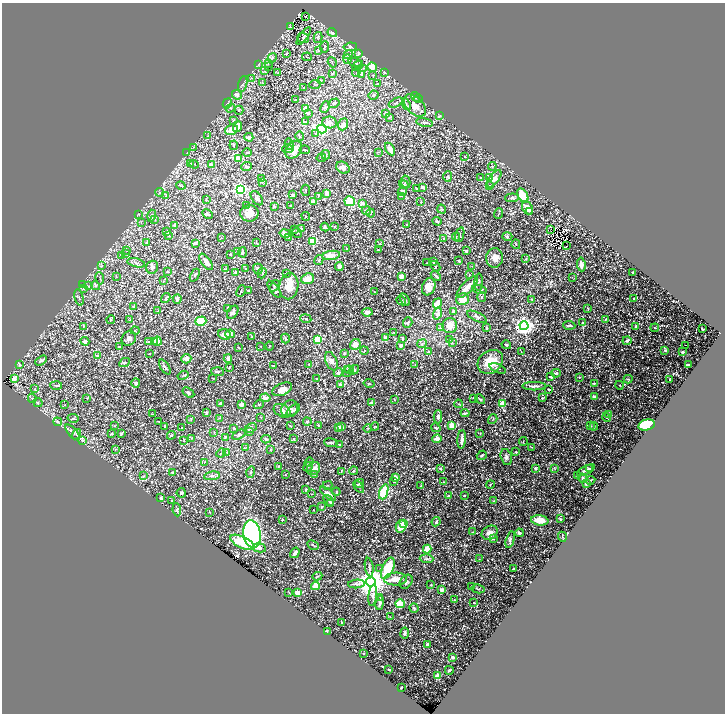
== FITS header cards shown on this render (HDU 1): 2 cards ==
NAXIS1  =                 1445
NAXIS2  =                 1423

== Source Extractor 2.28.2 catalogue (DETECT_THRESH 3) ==
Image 1445 x 1423 px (HDU 1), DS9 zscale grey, zoomed out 1/2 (1 PNG px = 2 x 2 image px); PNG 727 x 716 px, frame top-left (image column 1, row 1422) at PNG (2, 3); each listed source drawn as its Kron ellipse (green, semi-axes under 4 px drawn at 4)
Background 1.19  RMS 0.042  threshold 0.127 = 3 sigma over >= 5 px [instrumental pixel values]
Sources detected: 850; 62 cannot appear on this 1/2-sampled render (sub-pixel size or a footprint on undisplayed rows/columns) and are neither listed nor drawn; of the other 788, the 500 brightest by FLUX_AUTO listed and drawn (288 fainter detections omitted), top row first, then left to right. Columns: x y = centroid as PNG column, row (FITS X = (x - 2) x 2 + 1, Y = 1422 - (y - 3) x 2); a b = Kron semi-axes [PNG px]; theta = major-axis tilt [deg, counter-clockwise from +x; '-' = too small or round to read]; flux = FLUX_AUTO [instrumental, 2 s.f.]
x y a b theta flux
306 17 2 1 - 11
290 27 3 2 - 7.2
332 33 5 4 - 23
304 36 10 4 53 21
318 37 5 3 - 9.3
303 38 6 5 - 13
324 47 6 2 83 7.4
350 47 7 4 7 13
318 51 4 3 - 7.4
287 53 2 2 - 15
358 54 4 2 - 6.9
348 55 5 3 - 12
307 57 5 2 - 7.5
272 58 5 4 - 13
347 59 4 3 - 11
332 62 5 2 - 5.2
268 63 4 3 - 8.8
355 63 7 4 -18 14
258 65 3 2 - 4
268 66 4 3 - 6
358 66 6 3 41 8.1
372 67 5 4 - 59
363 68 3 2 - 5.3
265 71 3 2 - 4.7
356 72 4 2 - 4.8
384 72 4 3 - 9.3
278 73 3 2 - 5.4
332 74 4 2 - 7
361 75 4 3 - 7.3
373 76 4 3 - 6.7
251 78 3 2 - 4.1
322 80 3 2 - 4.1
262 83 3 2 - 4.1
243 84 8 3 73 12
377 84 4 3 - 7.3
315 85 6 2 3 4.9
304 88 3 2 - 4.1
237 95 5 4 - 20
373 95 5 4 - 15
415 97 5 2 - 7.4
418 98 4 2 - 6.1
295 100 3 2 - 4.2
227 103 5 3 - 8
334 103 6 3 32 11
396 103 8 4 24 19
406 104 6 3 -68 10
415 106 13 8 -46 76
325 107 6 4 64 16
230 108 5 2 - 4.6
305 108 4 3 - 34
239 110 4 2 - 7
308 114 4 3 - 6.6
385 114 3 3 - 8.1
440 115 3 2 - 4.5
389 117 3 3 - 6.6
233 120 4 2 - 4.9
305 122 3 2 - 4.5
329 122 7 6 - 43
425 123 8 4 -11 24
343 124 6 4 70 25
237 127 5 3 - 60
322 129 5 4 - 2000
231 130 6 5 - 65
316 134 4 3 - 8.5
208 136 3 2 - 4.2
300 136 5 3 - 9
249 137 4 3 - 33
289 144 6 2 -78 9.2
234 145 5 2 - 4.4
193 147 3 3 - 7.2
288 149 6 4 2 18
390 149 7 4 -59 49
294 150 10 7 46 88
305 150 5 3 - 9.2
247 152 4 3 - 11
379 152 3 2 - 5.2
187 153 4 2 - 5
326 155 5 2 - 6.1
465 157 4 2 - 4.8
321 158 4 2 - 5.6
238 159 2 2 - 180
191 163 3 2 - 4.6
194 164 5 3 - 5.5
211 165 3 2 - 46
246 166 5 3 - 9.5
492 166 4 3 - 6
343 168 7 5 -30 36
448 177 5 3 - 8.6
480 177 3 2 - 4
490 178 3 2 - 7.5
261 179 3 2 - 10
494 179 10 4 53 42
263 182 3 2 - 4.2
406 182 6 4 -79 16
404 185 5 4 - 15
490 185 4 1 - 4.3
181 186 5 2 - 9.1
423 187 2 2 - 35
240 189 4 3 - 1200
416 189 3 3 - 8.8
306 190 6 2 -86 5.9
402 191 5 3 - 22
160 192 4 3 - 6.7
327 194 4 3 - 61
293 195 4 3 - 21
523 195 7 5 -58 180
166 196 4 3 - 7.2
318 196 4 2 - 5.5
402 196 3 2 - 4.5
257 198 8 5 -53 31
512 198 7 4 4 14
206 200 3 2 - 4.8
350 201 5 5 - 160
313 202 4 3 - 33
421 202 3 3 - 6.2
362 203 3 3 - 23
246 206 3 2 - 4.2
274 206 4 3 - 9.2
291 206 2 2 - 7.8
527 208 7 5 -63 69
442 209 5 2 - 6.9
366 211 4 3 - 17
530 211 3 3 - 7.4
249 213 9 8 - 110
371 213 4 3 - 8.1
139 214 3 2 - 4.2
208 214 6 3 -27 14
498 214 5 2 - 5.9
152 216 6 4 74 17
306 216 4 2 - 5.8
155 219 3 3 - 7.5
437 221 5 4 - 11
141 223 3 2 - 6.1
175 225 2 2 - 37
406 225 2 2 - 8.3
335 226 3 2 - 4.4
325 227 4 3 - 19
301 228 4 3 - 12
551 229 2 1 - 4.9
294 230 3 2 - 4.2
167 232 3 3 - 13
285 233 5 4 - 41
297 233 5 3 - 8.6
460 235 7 2 71 10
168 236 4 2 - 6.5
507 236 5 4 - 13
289 237 4 2 - 6.4
456 237 4 4 - 10
221 238 4 3 - 5.5
444 238 4 2 - 5
313 241 3 3 - 360
147 243 3 2 - 5.6
196 243 2 2 - 33
257 243 3 2 - 5.3
380 244 3 2 - 5.2
516 244 5 2 - 6.2
566 246 2 1 - 14
347 248 3 2 - 4.9
127 250 4 2 - 5
378 250 3 2 - 5.5
466 251 2 2 - 30
238 252 3 2 - 4.8
243 252 5 3 - 11
125 254 3 2 - 5.4
231 254 3 3 - 7.4
122 255 4 2 - 6.3
331 255 9 4 8 68
494 258 10 8 88 52
526 259 3 3 - 6.1
319 260 5 3 - 7.9
458 261 4 3 - 8
206 262 9 4 -55 45
434 262 2 2 - 42
136 263 9 4 -13 19
427 263 2 2 - 4.4
581 264 7 4 -83 37
101 266 4 2 - 8.1
339 266 4 3 - 35
435 266 5 4 - 10
472 266 3 2 - 4.5
152 267 6 6 - 22
226 269 3 2 - 4.5
245 269 3 2 - 9.3
258 269 5 4 - 16
167 272 3 2 - 6.4
235 272 2 2 - 29
262 273 5 2 - 6.3
287 273 2 1 - 4.1
633 273 2 2 - 19
195 275 7 3 62 13
469 275 3 2 - 4.2
116 276 3 3 - 4.9
402 276 3 2 - 65
436 276 6 3 -50 11
572 277 3 2 - 4.5
100 278 6 2 -80 6.3
308 279 6 5 - 90
163 281 3 3 - 6.4
479 282 8 3 86 9.7
82 284 3 2 - 4.5
89 286 3 2 - 4.3
96 286 5 3 - 8.6
274 286 6 3 54 12
289 286 13 9 82 150
429 287 9 6 71 100
467 287 14 5 46 77
83 289 3 2 - 5.4
274 289 10 4 -55 19
480 290 7 3 -12 20
241 291 6 2 64 7.5
248 291 4 3 - 7.2
374 291 2 2 - 6.3
79 297 8 2 -76 8.9
482 297 5 3 - 8.9
166 298 5 3 - 12
634 298 3 2 - 5.4
177 299 5 2 - 18
405 299 7 3 -57 14
463 299 6 6 - 110
532 299 4 3 - 8
401 301 5 3 - 9.6
437 304 5 4 - 75
133 306 4 2 - 5.1
588 308 3 3 - 5
228 309 4 3 - 7.2
158 311 3 2 - 4.6
454 311 2 2 - 35
233 312 7 5 57 26
367 312 5 3 - 45
437 314 6 4 75 49
477 317 11 4 -25 22
306 319 5 3 - 10
605 319 3 2 - 6.8
111 320 4 2 - 6.3
130 320 2 2 - 7.8
201 321 5 4 - 240
408 322 5 4 - 14
582 323 3 2 - 6.5
569 325 6 2 -4 17
84 326 4 2 - 6.4
450 326 7 7 - 84
524 326 4 4 - 3900
636 326 3 3 - 24
440 328 3 3 - 7.3
486 328 3 3 - 9.9
655 328 4 2 - 6.8
702 329 3 1 - 7.5
135 331 4 3 - 6.7
393 333 3 2 - 5
225 334 6 5 - 87
230 334 5 4 - 25
252 337 4 3 - 6.7
385 337 4 3 - 16
129 338 8 6 41 29
402 338 3 2 - 14
285 339 5 3 - 7.8
318 339 4 3 - 240
449 340 3 3 - 4.9
85 341 4 4 - 25
154 341 3 2 - 15
157 341 4 3 - 120
627 341 4 3 - 17
148 342 3 2 - 16
452 342 3 3 - 5.2
355 344 6 5 - 46
422 344 5 3 - 8.8
401 345 2 2 - 48
506 345 5 3 - 11
686 345 2 1 - 27
119 346 3 2 - 9.4
260 346 2 1 - 5.2
269 346 4 2 - 4.5
239 348 4 2 - 4.1
665 350 4 3 - 12
364 351 4 2 - 5.1
428 352 4 3 - 8.1
521 352 3 2 - 5.1
682 352 2 2 - 14
344 353 4 3 - 14
150 354 2 2 - 4.2
98 356 2 2 - 45
228 358 4 4 - 31
186 359 5 4 - 34
41 360 6 2 31 13
331 361 10 5 -66 39
124 362 6 4 28 12
490 362 14 11 37 170
309 364 3 2 - 4
415 364 4 2 - 4.6
19 365 3 2 - 5.5
688 365 2 2 - 20
274 366 4 3 - 10
165 367 8 3 -56 17
229 368 4 2 - 4.8
497 368 9 3 -22 14
347 369 3 3 - 7.3
349 370 4 2 - 5.8
354 370 5 3 - 7.9
218 372 6 3 -4 11
347 372 5 2 - 7.5
338 373 4 4 - 20
556 373 5 3 - 10
183 375 6 2 30 6.4
551 377 3 2 - 10
579 377 2 2 - 11
213 378 3 2 - 4.4
14 379 3 2 - 17
316 379 3 2 - 4.4
628 379 4 3 - 6.6
669 380 3 1 - 5.1
136 383 4 4 - 15
594 383 3 3 - 8.2
340 384 2 2 - 18
369 384 5 2 - 8.3
620 385 4 3 - 5.7
56 386 6 2 -4 7.9
534 386 12 3 1 24
35 389 3 2 - 4.2
282 389 10 6 24 62
549 389 2 2 - 13
188 393 6 3 -32 15
594 397 3 2 - 34
87 398 4 2 - 4.2
265 398 5 3 - 40
474 398 3 3 - 6
542 398 3 3 - 14
32 399 4 3 - 7.7
394 399 4 2 - 4.1
480 399 5 3 - 9.8
38 403 5 3 - 8.2
372 403 2 2 - 51
220 404 3 3 - 16
241 404 2 2 - 80
259 404 5 3 - 8.8
458 404 4 2 - 6
502 404 3 2 - 180
65 405 3 2 - 4
290 409 9 8 - 42
293 410 8 3 37 12
282 411 9 6 -30 42
206 413 4 3 - 16
465 413 4 3 - 14
152 414 3 2 - 4
609 414 3 2 - 4.3
438 417 6 4 -88 23
606 417 4 2 - 5.8
73 418 5 3 - 11
220 418 3 3 - 4.4
261 418 3 2 - 4.1
191 419 4 2 - 5.2
493 419 5 2 - 5
159 421 3 2 - 4.3
58 422 4 3 - 9.2
307 422 4 4 - 8.7
319 425 3 2 - 14
452 425 3 2 - 150
646 425 8 5 13 290
115 426 3 3 - 4.2
165 426 3 2 - 7.8
290 426 3 1 - 4.3
591 426 3 2 - 5.2
594 426 4 3 - 8.2
338 427 3 3 - 32
342 427 3 3 - 25
375 427 4 2 - 4.7
182 428 3 2 - 9.7
234 428 4 3 - 6.5
251 428 6 3 25 12
368 428 4 3 - 7.6
436 428 5 3 - 12
73 432 10 2 -48 11
214 432 4 2 - 5.3
249 432 2 2 - 4.4
112 433 3 3 - 5.7
121 433 3 2 - 12
480 433 3 2 - 4.6
76 434 5 3 - 11
171 435 4 2 - 7.4
239 435 7 3 28 17
225 437 4 3 - 8.3
192 438 3 2 - 4.3
266 439 4 4 - 12
294 439 3 3 - 7.6
437 439 5 4 - 36
462 439 9 3 85 39
83 440 3 3 - 7.5
183 441 3 2 - 4.5
523 441 4 2 - 4.7
331 443 6 3 -7 12
339 444 3 2 - 4.7
246 447 4 2 - 7.1
531 447 3 2 - 5.1
115 449 4 2 - 5
270 449 4 2 - 5
227 452 3 3 - 6.6
516 452 2 2 - 15
221 453 5 2 - 6.1
482 455 5 3 - 12
506 457 8 5 -76 29
204 462 4 2 - 4.2
309 462 5 2 - 6.3
278 466 3 2 - 5.9
308 467 5 2 - 6.4
314 468 7 6 - 47
440 468 4 3 - 12
536 468 3 2 - 32
555 469 3 2 - 4
590 469 4 2 - 6.8
586 470 10 4 26 36
341 471 3 2 - 4.2
353 471 4 3 - 7.3
172 472 3 3 - 5.6
251 472 6 3 73 9.8
315 474 4 3 - 9
285 475 3 2 - 4.3
577 475 4 3 - 9.5
144 476 3 2 - 5.2
212 476 8 4 10 21
395 478 4 3 - 53
583 478 4 3 - 20
590 480 5 3 - 7
394 482 2 2 - 8.4
443 482 2 1 - 4.2
360 483 5 4 - 18
586 483 2 2 - 51
490 484 4 2 - 5.4
328 485 5 2 - 5.3
421 486 3 2 - 4.6
359 487 7 2 -54 10
306 490 4 3 - 9
336 492 4 3 - 8.7
384 492 8 4 71 260
181 493 5 4 - 17
312 494 3 2 - 4.1
328 494 10 4 -40 56
464 495 3 2 - 7.9
448 496 4 3 - 10
161 498 3 3 - 11
329 500 6 3 -48 20
172 501 3 2 - 4.2
494 501 2 2 - 6.6
330 503 3 3 - 11
322 507 3 2 - 4.2
177 510 6 4 -83 17
313 510 2 2 - 6.7
210 512 2 2 - 4.4
560 519 4 2 - 6.4
283 520 3 2 - 6.4
540 520 8 5 -7 150
436 522 4 3 - 11
403 524 3 3 - 66
401 526 6 5 - 120
473 532 3 2 - 4.3
490 533 8 6 31 42
519 533 4 4 - 15
252 534 14 8 -81 2100
562 537 5 1 - 4.5
493 538 3 3 - 7
510 540 8 3 76 17
242 542 13 5 -26 220
313 545 6 2 -29 8.2
259 548 6 4 -12 26
427 549 4 3 - 150
295 553 5 3 - 28
426 559 7 3 -3 17
479 559 3 2 - 4
369 567 9 3 -81 18
388 568 11 5 65 280
380 569 3 2 - 4.5
513 569 2 2 - 13
317 576 5 2 - 7.6
395 579 11 6 1 72
371 582 5 4 - 11000
406 582 7 5 54 26
357 584 9 4 5 20
431 585 3 3 - 5.7
315 586 4 3 - 84
472 587 3 2 - 14
478 589 6 3 -13 9.1
442 590 3 3 - 41
289 593 3 2 - 4.9
298 593 2 2 - 170
373 595 10 4 83 25
380 597 3 2 - 4.9
454 600 2 2 - 4.4
380 603 7 4 81 24
474 603 3 2 - 4.3
400 604 5 4 - 91
414 608 5 4 - 14
390 617 3 2 - 4.6
341 623 3 2 - 9.4
327 632 4 1 - 5.4
405 633 5 3 - 15
427 644 2 2 - 21
364 653 2 2 - 8.2
453 657 2 2 - 20
388 669 3 2 - 5.8
449 670 4 2 - 5.2
438 676 3 3 - 120
401 688 2 1 - 4.6
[288 fainter detections neither listed nor drawn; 62 sub-pixel or undisplayed-footprint detections neither listed nor drawn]